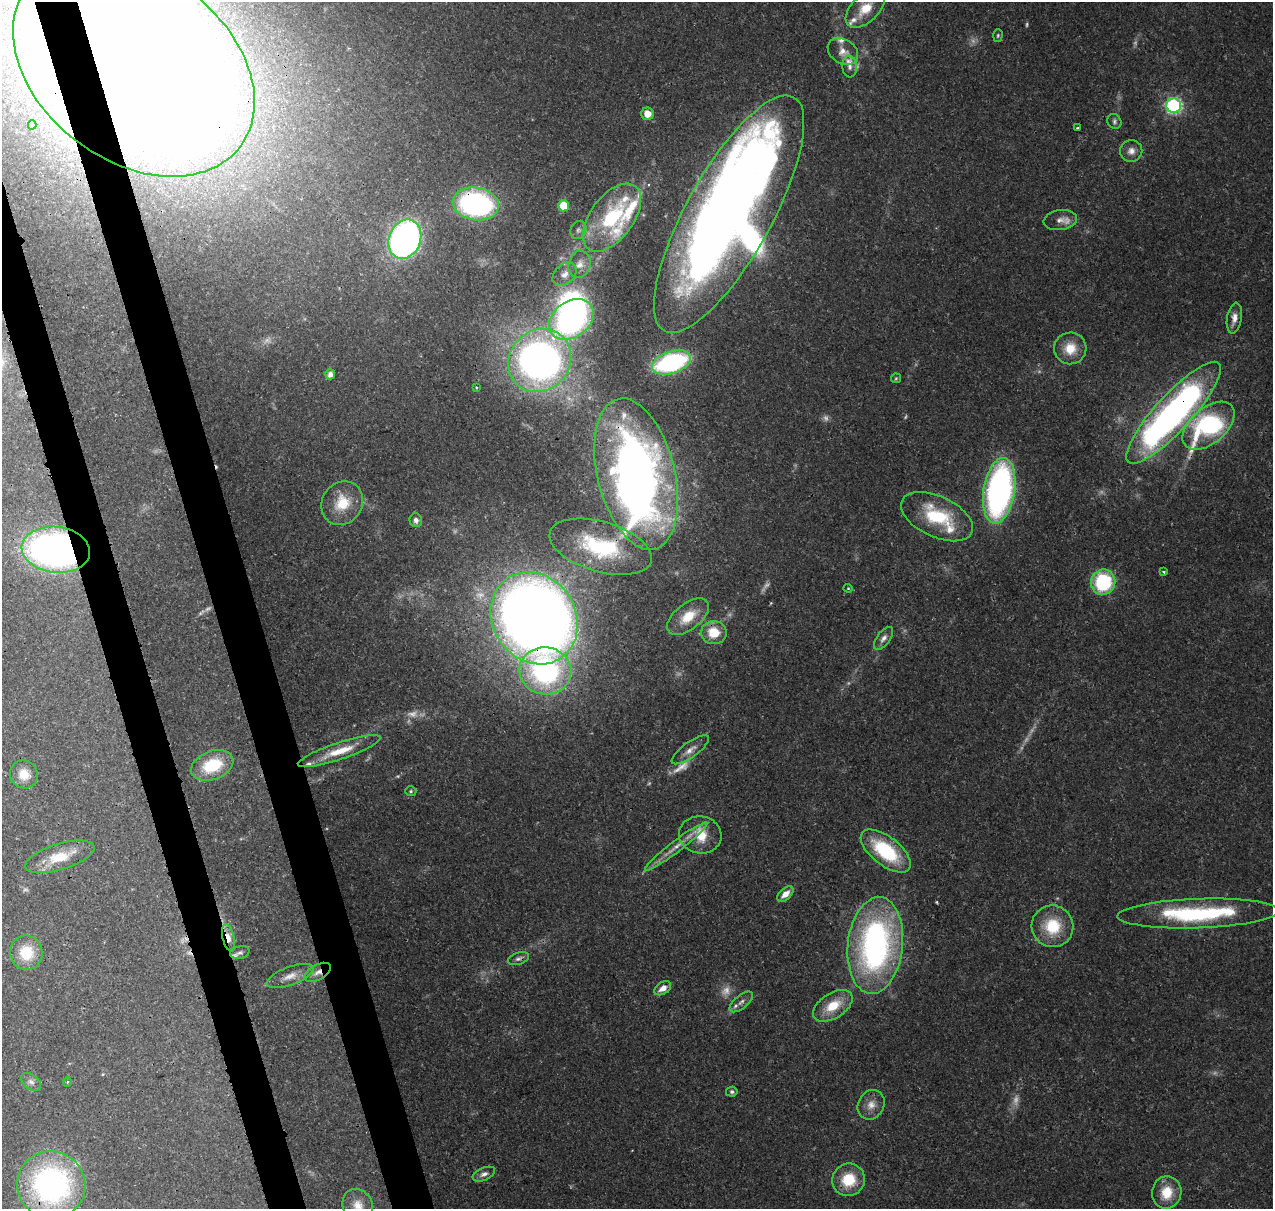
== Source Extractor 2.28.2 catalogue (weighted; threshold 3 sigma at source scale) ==
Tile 11 of 4 x 4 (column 3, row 3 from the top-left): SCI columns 2663-3933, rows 1336-2542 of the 5318 x 5038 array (HDU 1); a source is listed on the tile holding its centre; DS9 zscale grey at full resolution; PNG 1275 x 1211 px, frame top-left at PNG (2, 2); each listed source drawn as its Kron ellipse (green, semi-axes under 4 px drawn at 4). Shown black and unused: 6% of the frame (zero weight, under 3 of 4 exposures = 8% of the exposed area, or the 3 px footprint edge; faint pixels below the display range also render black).
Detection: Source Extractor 2.28.2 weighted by HDU 2 'WHT'; one run over the whole footprint, this tile lists its part. Background 0.067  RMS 0.003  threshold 0.0137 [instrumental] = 3 sigma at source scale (4.5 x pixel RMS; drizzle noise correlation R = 1.50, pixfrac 1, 0.0396/0.0396 arcsec/px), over >= 5 px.
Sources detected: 118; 21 too faint to see at this stretch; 9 inside a brighter object's white glare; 3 cosmic-ray / hot-pixel residue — neither listed nor drawn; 9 inside a brighter listed object's ellipse — not listed separately; the other 76 listed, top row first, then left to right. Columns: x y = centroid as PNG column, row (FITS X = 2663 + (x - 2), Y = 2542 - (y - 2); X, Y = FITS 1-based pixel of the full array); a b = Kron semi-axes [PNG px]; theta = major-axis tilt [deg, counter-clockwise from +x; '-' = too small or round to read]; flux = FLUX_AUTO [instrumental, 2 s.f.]
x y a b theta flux
865 9 24 13 43 7.3
998 35 6 4 88 0.48
843 51 16 12 -34 3.4
134 67 133 94 -37 1300
850 67 11 7 -84 1.5
1174 105 7 7 - 66
647 114 6 6 - 3.5
1114 121 8 6 -59 0.93
32 125 4 4 - 0.42
1077 128 3 2 - 0.25
1131 151 11 11 - 2.2
476 204 23 16 -9 69
563 206 5 5 - 9.6
729 214 134 43 61 380
612 218 39 21 53 29
1060 220 16 10 8 2.6
578 230 9 7 63 1.3
405 239 20 16 68 120
579 264 14 11 72 2.9
564 274 13 9 40 2.3
1234 318 15 7 81 2.4
571 319 24 18 37 86
1070 348 16 16 - 6.3
540 360 33 30 46 160
671 362 20 11 18 50
330 374 5 5 - 2.1
896 378 5 4 - 0.4
476 387 3 2 - 0.34
1174 413 67 18 47 150
1208 426 30 18 40 56
636 474 77 38 -76 230
999 491 33 15 81 100
342 503 23 20 54 9.3
937 517 38 20 -25 20
416 520 7 6 - 1.5
601 547 53 25 -16 29
56 550 34 23 -7 140
1163 572 4 3 - 0.45
1103 582 13 12 - 25
848 588 4 4 - 0.34
688 617 24 13 38 7.5
534 618 48 41 -55 500
714 633 13 11 -3 7.7
883 638 13 6 53 1.7
545 671 26 23 -7 58
690 750 22 7 36 2.7
339 751 43 8 18 7.9
212 765 22 14 21 14
24 774 14 13 - 4.7
411 791 5 5 - 0.49
700 835 21 18 -9 8
676 846 39 5 37 4.5
886 851 30 14 -38 24
60 857 36 13 17 9.5
785 894 10 5 41 2.9
1198 913 81 14 2 39
1053 926 21 20 - 13
228 938 14 5 -78 3.1
875 945 49 27 83 98
26 953 17 16 - 10
240 953 10 6 14 1
518 959 11 6 18 1.1
318 972 14 7 28 2.3
290 976 25 9 21 3.8
663 988 9 6 34 2.5
741 1002 14 6 39 1.8
833 1006 22 12 32 8.4
31 1082 11 7 -38 1.3
67 1082 5 3 - 0.31
732 1092 6 5 - 0.66
871 1105 15 13 59 3.4
484 1174 12 6 23 1.4
849 1180 16 16 - 10
51 1185 34 33 - 85
1167 1192 16 14 80 7.4
358 1206 17 14 -60 4.4
Overlapping masked pixels (flux is a lower limit): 15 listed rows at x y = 134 67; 476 204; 729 214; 671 362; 1174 413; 1208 426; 636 474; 601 547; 56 550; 534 618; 228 938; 875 945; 318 972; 849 1180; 51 1185
Isophote crosses this tile's border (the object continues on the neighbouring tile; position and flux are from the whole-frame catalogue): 2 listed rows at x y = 134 67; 358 1206